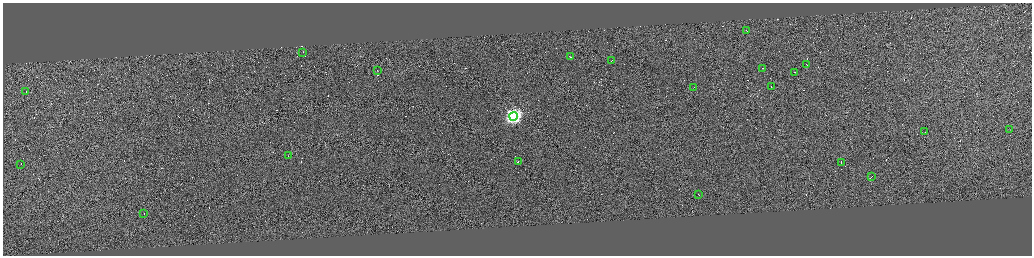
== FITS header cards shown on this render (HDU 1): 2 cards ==
NAXIS1  =                 4117
NAXIS2  =                 1013

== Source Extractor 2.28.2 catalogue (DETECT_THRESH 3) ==
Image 4117 x 1013 px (HDU 1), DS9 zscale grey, zoomed out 1/4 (1 PNG px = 4 x 4 image px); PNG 1034 x 258 px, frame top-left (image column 4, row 1011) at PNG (3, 3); each listed source drawn as its Kron ellipse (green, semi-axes under 4 px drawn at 4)
Background -0.254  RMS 3.9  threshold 11.6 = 3 sigma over >= 5 px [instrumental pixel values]
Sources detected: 341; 320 cannot appear on this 1/4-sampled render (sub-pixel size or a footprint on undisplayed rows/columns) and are neither listed nor drawn; the other 21 listed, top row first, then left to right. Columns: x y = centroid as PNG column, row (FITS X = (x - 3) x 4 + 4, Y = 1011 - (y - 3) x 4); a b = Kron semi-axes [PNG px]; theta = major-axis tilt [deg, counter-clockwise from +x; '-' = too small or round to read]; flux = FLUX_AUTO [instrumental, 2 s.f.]
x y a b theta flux
746 30 2 1 - 20000
303 52 2 1 - 13000
570 57 3 1 - 19000
611 61 2 1 - 20000
806 64 2 1 - 17000
762 68 2 1 - 10000
377 70 2 1 - 10000
794 72 2 1 - 22000
771 86 2 1 - 21000
693 87 3 1 - 24000
26 92 2 1 - 12000
513 116 4 4 - 680000
1009 130 2 1 - 36000
925 132 2 1 - 37000
288 155 2 1 - 10000
518 161 2 1 - 20000
841 163 4 1 - 29000
21 164 2 1 - 29000
871 177 2 1 - 14000
698 195 2 1 - 17000
144 214 2 1 - 13000
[320 sub-pixel or undisplayed-footprint detections neither listed nor drawn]